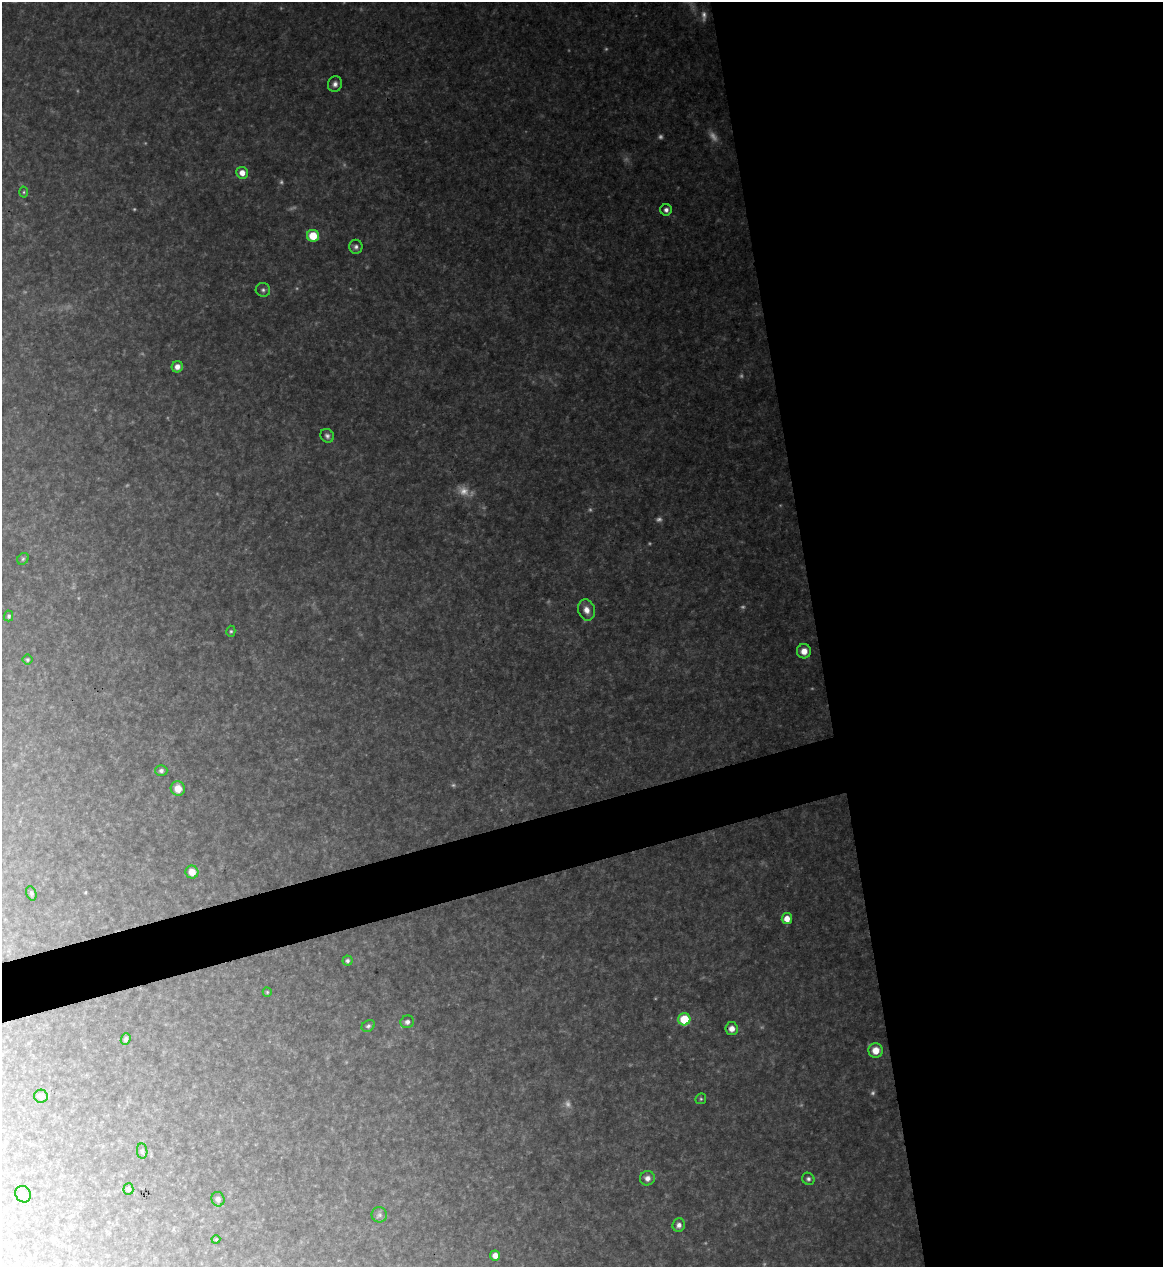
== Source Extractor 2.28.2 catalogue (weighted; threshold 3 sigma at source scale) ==
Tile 8 of 4 x 4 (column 4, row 2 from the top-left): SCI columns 3623-4783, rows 2532-3796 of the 5043 x 5063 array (HDU 1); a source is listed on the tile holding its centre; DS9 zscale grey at full resolution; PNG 1165 x 1269 px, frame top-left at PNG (2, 2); each listed source drawn as its Kron ellipse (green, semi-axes under 4 px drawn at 4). Shown black and unused: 33% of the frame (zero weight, under 3 of 4 exposures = <1% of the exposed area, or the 3 px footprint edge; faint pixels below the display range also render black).
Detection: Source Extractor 2.28.2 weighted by HDU 2 'WHT'; one run over the whole footprint, this tile lists its part. Background 0.328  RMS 0.017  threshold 0.0767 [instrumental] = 3 sigma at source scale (4.5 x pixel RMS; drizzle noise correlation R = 1.50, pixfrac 1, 0.05/0.05 arcsec/px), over >= 5 px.
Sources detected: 56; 16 too faint to see at this stretch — neither listed nor drawn; the other 40 listed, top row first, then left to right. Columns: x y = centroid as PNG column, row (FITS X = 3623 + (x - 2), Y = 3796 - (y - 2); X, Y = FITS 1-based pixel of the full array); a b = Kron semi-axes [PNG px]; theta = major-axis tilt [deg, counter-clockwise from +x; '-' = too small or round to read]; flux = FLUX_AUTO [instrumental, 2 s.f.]
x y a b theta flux
335 84 8 7 - 7.1
242 173 6 5 - 15
24 192 5 3 - 2
666 210 5 5 - 6.2
313 236 6 6 - 42
356 247 7 6 - 5.4
263 290 7 6 - 4.7
177 367 6 5 - 11
327 436 7 6 - 5.3
23 559 6 5 - 3.1
586 610 11 8 -73 13
9 616 5 4 - 3.4
231 631 5 4 - 2.6
804 651 7 7 - 16
27 660 5 5 - 2.6
161 770 6 5 - 5
178 788 7 7 - 18
192 872 6 6 - 14
31 893 7 5 -72 3.1
787 919 5 5 - 19
347 961 5 5 - 3.8
267 992 4 4 - 2
684 1019 6 6 - 62
407 1022 7 6 - 6.1
368 1026 7 5 35 4
732 1029 6 6 - 11
126 1039 6 4 68 4.6
876 1050 7 7 - 22
41 1096 7 6 - 11
701 1099 6 5 - 2.7
142 1151 7 5 -81 3.7
647 1178 7 7 - 9.1
808 1179 6 6 - 4.2
128 1189 5 5 - 3.5
23 1194 8 7 - 7.8
218 1199 7 6 - 6.4
379 1215 7 7 - 5.1
679 1225 7 6 - 7.4
216 1239 4 4 - 1.8
495 1255 5 5 - 11